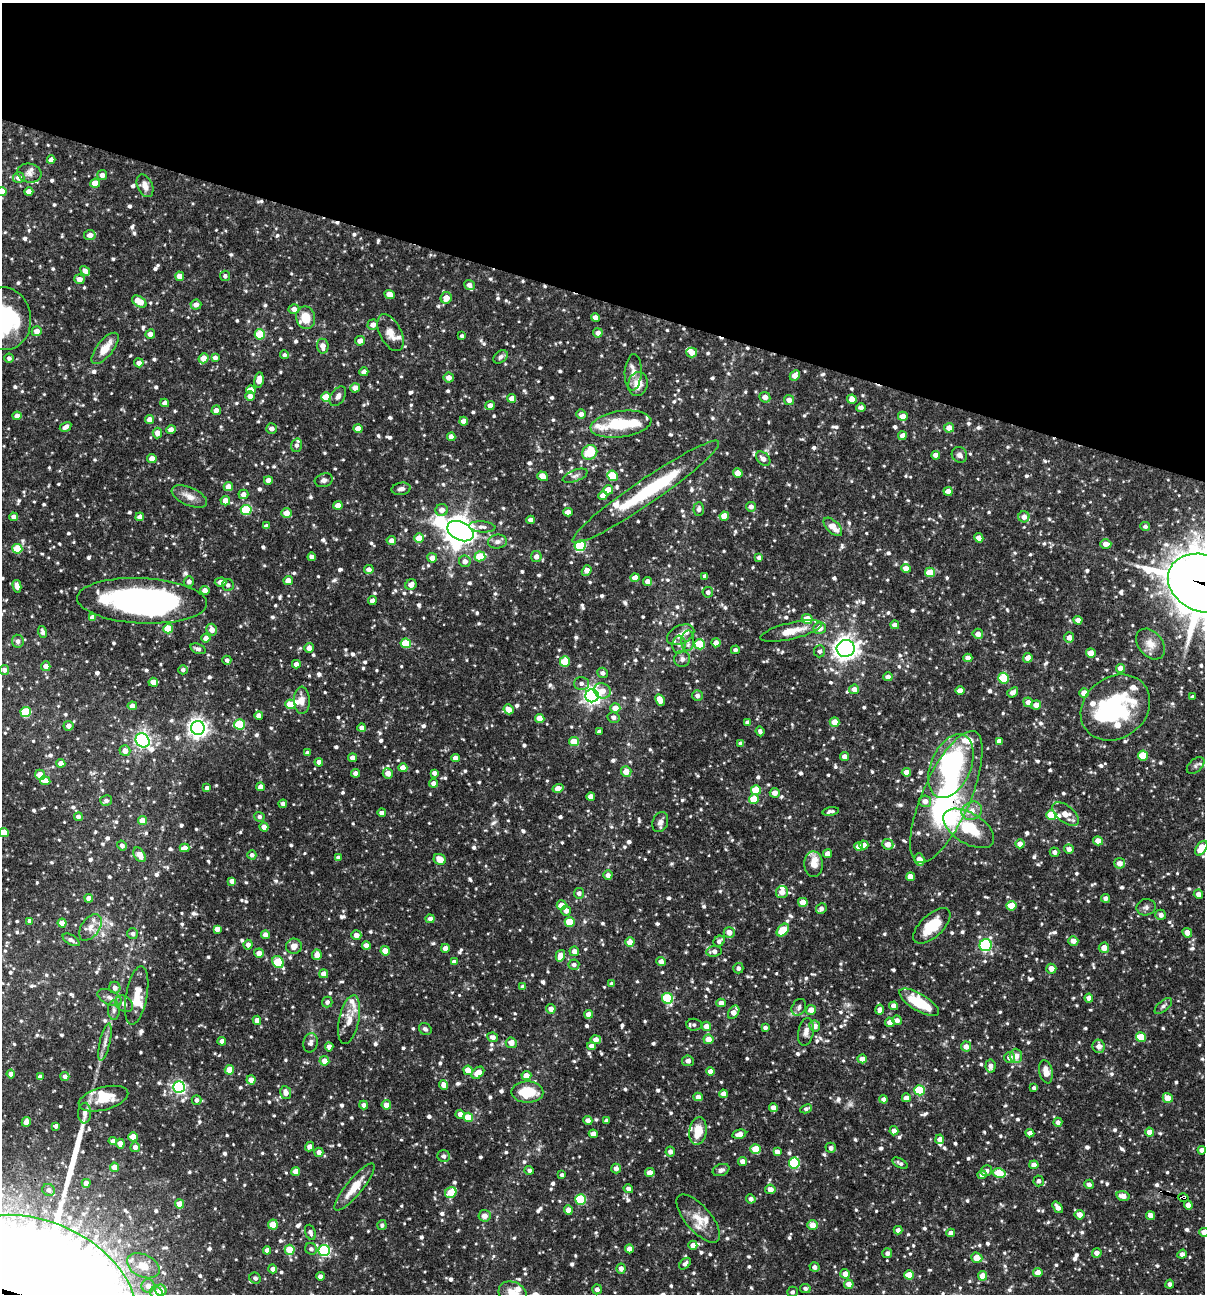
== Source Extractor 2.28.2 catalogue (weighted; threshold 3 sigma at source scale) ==
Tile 2 of 4 x 4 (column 2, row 1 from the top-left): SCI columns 1454-2656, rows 3876-5167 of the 5187 x 5169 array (HDU 1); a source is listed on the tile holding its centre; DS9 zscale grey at full resolution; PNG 1207 x 1296 px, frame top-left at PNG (2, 3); each listed source drawn as its Kron ellipse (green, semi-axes under 4 px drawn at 4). Shown black and unused: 23% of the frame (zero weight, under 3 of 4 exposures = <1% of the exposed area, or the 3 px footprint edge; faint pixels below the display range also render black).
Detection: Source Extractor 2.28.2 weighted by HDU 2 'WHT'; one run over the whole footprint, this tile lists its part. Background 0.0812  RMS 0.0038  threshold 0.0171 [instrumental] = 3 sigma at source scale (4.5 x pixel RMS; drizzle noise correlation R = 1.50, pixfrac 1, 0.05/0.05 arcsec/px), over >= 5 px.
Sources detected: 1195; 1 too faint to see at this stretch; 8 inside a brighter object's white glare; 4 cosmic-ray / hot-pixel residue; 2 long thin detections or spike segments (spike, bleed or trail) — neither listed nor drawn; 37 inside a brighter listed object's ellipse — not listed separately; of the other 1143, all 500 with FLUX_AUTO >= 1.11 (the completeness limit of this list) listed and drawn (643 fainter detections not listed), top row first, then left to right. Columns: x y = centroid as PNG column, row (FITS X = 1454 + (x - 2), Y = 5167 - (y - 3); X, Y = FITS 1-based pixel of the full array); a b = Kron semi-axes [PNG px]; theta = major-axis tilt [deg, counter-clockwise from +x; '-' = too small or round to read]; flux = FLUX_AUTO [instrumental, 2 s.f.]
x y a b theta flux
51 160 4 4 - 2.6
29 173 12 9 -15 2.3
102 175 5 4 - 2.2
19 178 5 5 - 2.9
95 183 5 4 - 5.5
145 186 12 7 -67 3.2
2 191 5 4 - 5.2
29 192 4 4 - 4
90 235 6 5 - 2.8
85 271 5 4 - 2
180 276 4 4 - 4.1
225 276 5 5 - 1.2
79 279 5 5 - 2.8
469 285 5 5 - 1.9
389 294 5 4 - 3.6
446 298 6 5 - 3.7
139 302 8 5 -33 7.2
196 305 5 5 - 2.4
294 309 5 5 - 2.8
5 318 31 26 -81 39
306 318 11 9 -79 7.7
595 318 4 4 - 2.6
373 325 5 5 - 2.7
37 331 5 5 - 2.9
390 333 20 11 -64 4.8
598 333 5 4 - 2.2
150 334 5 4 - 2.2
260 334 5 5 - 17
462 336 4 4 - 1.2
360 341 5 4 - 2.3
323 346 7 5 -84 3.1
105 348 19 8 51 6.3
692 352 5 5 - 3.2
284 355 4 4 - 1.2
500 357 8 5 38 1.3
9 358 4 4 - 1.2
204 358 5 4 - 6
215 358 4 4 - 2
139 363 5 4 - 2.4
364 372 4 4 - 3
633 372 18 8 87 3.4
795 375 5 4 - 3.7
449 378 5 5 - 2.6
259 380 8 5 79 3.4
638 384 12 9 78 5.2
355 388 5 4 - 3.1
251 390 4 4 - 2.8
250 396 5 4 - 2.4
338 396 11 6 57 1.7
326 397 5 5 - 11
765 397 6 5 - 3.1
512 398 4 4 - 2.9
852 399 4 4 - 3.8
789 400 5 5 - 2.3
165 403 4 4 - 1.9
490 405 5 4 - 2.6
861 407 5 4 - 1.3
216 410 5 4 - 2.1
581 414 5 4 - 1.9
17 416 4 4 - 2.6
903 416 5 4 - 3.6
150 419 4 4 - 3.6
464 421 4 4 - 2.9
621 424 30 13 8 14
65 427 6 4 31 2
271 428 5 5 - 1.7
949 428 5 4 - 3
358 429 4 4 - 3.9
171 430 4 4 - 2.6
157 433 5 5 - 3.1
902 436 4 4 - 2.8
451 437 4 4 - 2.5
297 445 7 5 74 1.3
590 452 8 7 - 11
936 455 4 4 - 2.5
959 455 8 7 - 1.6
152 458 5 4 - 3.1
763 459 8 6 -45 2.3
738 473 5 4 - 5.7
543 476 5 4 - 4.3
575 476 13 5 21 1.5
612 476 5 5 - 15
268 480 4 4 - 3
324 480 9 6 18 1.4
228 486 4 4 - 3.1
401 489 9 6 10 1.6
608 490 5 4 - 6.4
948 491 4 4 - 3.3
646 492 89 12 34 29
243 494 5 5 - 2.7
189 496 19 9 -24 3.7
603 496 4 4 - 2.9
225 501 5 4 - 4.2
338 505 4 4 - 3.6
751 507 5 5 - 1.8
699 509 7 5 86 1.3
246 510 5 5 - 22
442 510 6 6 - 2.7
568 512 4 4 - 2.9
286 513 5 5 - 3.7
724 516 5 4 - 6.3
13 517 4 4 - 1.7
140 517 4 4 - 2.2
1024 517 5 5 - 2.7
531 520 4 4 - 2.2
266 526 4 4 - 1.6
482 527 13 5 -4 1.6
833 527 11 6 -43 5
1145 527 5 4 - 1.1
460 531 14 9 -27 440
419 538 5 4 - 6.3
979 538 5 4 - 2.6
391 541 5 4 - 2.7
497 542 9 7 7 1.8
1106 544 5 4 - 2.7
580 546 5 5 - 31
17 549 5 5 - 15
480 556 5 5 - 11
312 557 4 4 - 1.7
536 557 5 5 - 2.5
432 558 5 4 - 2.7
759 558 4 4 - 1.7
465 561 6 5 - 2.2
906 568 5 4 - 2.9
369 569 4 4 - 2.1
587 571 5 4 - 3.1
930 572 5 4 - 9.3
705 576 4 4 - 1.2
635 578 4 4 - 4.1
288 580 5 4 - 3.1
189 581 5 5 - 1.8
648 581 4 4 - 2.7
221 582 6 4 4 1.8
1204 583 37 28 -23 1600
228 585 6 6 - 1.2
411 585 6 5 - 2.7
17 586 6 4 -76 2.6
205 590 4 4 - 2.6
708 592 5 5 - 1.5
142 601 65 22 -3 130
372 601 4 4 - 2.1
92 617 4 4 - 2.4
807 619 5 5 - 6.6
1078 620 4 4 - 2.7
895 625 4 4 - 2.1
820 628 6 5 - 5
168 629 5 4 - 11
212 630 6 5 - 3.3
791 631 31 8 13 7.3
43 632 6 4 -73 1.6
978 634 5 5 - 2.1
681 635 14 9 26 3.8
206 638 4 4 - 2.3
1069 638 5 5 - 2.3
18 641 6 6 - 1.5
688 641 10 6 85 1.8
406 643 5 5 - 15
716 643 4 4 - 2.9
679 644 9 6 88 1.6
700 644 5 5 - 18
1150 644 17 12 -51 4.1
309 648 5 4 - 2.3
846 648 9 8 - 270
198 649 8 5 -22 1.5
735 650 4 4 - 1.4
819 651 6 5 - 1.2
1091 653 5 4 - 5.1
968 658 4 4 - 2.8
1028 658 5 5 - 2.6
682 659 8 8 - 1.6
227 660 4 4 - 1.2
565 662 5 5 - 13
296 664 4 4 - 2.2
46 666 5 4 - 2.5
1121 668 4 4 - 3.2
4 670 5 5 - 1.6
183 670 5 4 - 1.3
602 673 5 5 - 1.5
888 677 4 4 - 2.2
1003 678 5 5 - 17
153 682 4 4 - 3.1
581 683 7 6 - 1.5
854 689 5 5 - 2.7
602 691 9 7 -25 4.2
960 691 5 4 - 2.7
1013 692 6 4 38 2.6
1084 693 4 4 - 4.4
592 696 6 6 - 170
697 696 5 5 - 1.7
1193 697 4 3 - 1.1
302 700 13 8 -89 2.9
660 700 6 4 -63 4.7
1028 702 5 5 - 2.6
290 704 5 5 - 8.2
1036 705 5 4 - 2.8
132 706 4 4 - 3
1115 707 37 30 37 40
615 708 5 5 - 4.5
509 709 5 4 - 4.1
26 712 5 5 - 17
259 715 4 4 - 2.7
613 717 6 5 - 1.8
540 718 5 4 - 6.1
747 722 4 4 - 1.4
835 722 5 4 - 5.5
239 724 5 5 - 20
68 726 5 5 - 2.2
198 728 7 7 - 220
362 728 4 4 - 2.5
760 731 5 4 - 1.2
599 732 4 3 - 1.2
143 740 8 6 -49 120
999 741 4 4 - 2
574 742 5 4 - 8
740 743 4 4 - 1.2
125 751 5 5 - 3.3
307 753 4 4 - 1.8
1143 755 5 5 - 12
845 757 4 4 - 2.4
353 758 4 4 - 2.6
456 758 4 4 - 2.8
319 762 4 4 - 2.2
61 763 4 4 - 3.1
951 766 34 20 66 54
1196 766 10 6 42 1.2
403 768 4 4 - 3.4
626 772 5 5 - 4.5
906 772 4 4 - 2.5
356 773 4 4 - 2.2
388 773 5 5 - 3.3
434 773 4 4 - 1.6
40 775 5 4 - 6
45 781 5 4 - 4.8
433 783 4 4 - 1.8
260 787 4 4 - 2.6
207 788 4 4 - 2
558 788 5 4 - 3.9
756 790 5 5 - 12
775 793 5 5 - 2.9
591 797 4 4 - 2.7
946 797 71 24 66 66
754 799 5 5 - 8.4
106 801 6 5 - 1.3
925 801 6 6 - 2.6
283 804 4 4 - 2.1
831 811 8 4 9 1.3
972 811 10 9 - 3.9
382 813 4 4 - 2.7
1065 814 16 8 -39 5.2
1051 815 5 5 - 9.2
78 817 4 4 - 1.5
259 817 5 5 - 1.2
142 821 4 4 - 5.1
660 822 10 7 70 1.9
264 827 4 4 - 2.9
969 828 28 15 -31 18
4 832 5 4 - 7.2
1098 841 5 4 - 3.3
888 844 5 5 - 3.5
1020 844 4 4 - 2.9
122 845 5 4 - 1.6
864 845 4 4 - 2.6
859 846 4 4 - 2.9
185 848 5 4 - 2.8
1201 848 8 5 57 7.7
1069 849 5 4 - 1.8
1054 852 5 4 - 1.6
828 854 4 4 - 3.5
140 855 8 5 -57 4.1
252 855 4 4 - 1.4
338 857 4 4 - 1.4
440 859 6 5 - 4.5
919 859 6 5 - 3.1
1120 863 5 5 - 2.8
814 864 13 9 -87 3.5
608 875 5 4 - 1.6
911 877 4 4 - 4.1
232 881 4 4 - 2.4
782 892 6 6 - 3.4
579 893 5 5 - 1.5
1198 894 5 4 - 2.3
89 898 4 4 - 2.6
1105 898 4 4 - 1.6
803 902 5 4 - 4.2
561 905 5 4 - 3.6
1011 906 5 5 - 8
1146 907 9 8 - 1.4
821 909 6 5 - 1.6
566 911 5 4 - 2.3
1161 915 5 5 - 2.1
430 919 4 4 - 2
30 921 4 4 - 2.2
570 922 5 5 - 11
62 923 4 4 - 3.6
932 926 23 11 43 11
90 927 15 9 56 3.2
217 929 4 4 - 2.6
783 930 7 5 45 11
729 932 5 5 - 3
1187 933 5 4 - 3.5
133 934 5 5 - 1.1
265 935 4 4 - 2.6
356 935 5 5 - 2.7
71 940 9 5 -30 1.4
719 941 6 5 - 1.5
1073 941 5 4 - 2.7
630 942 4 4 - 4.3
248 945 5 4 - 2.5
366 945 4 4 - 2.4
986 945 6 6 - 51
294 946 8 7 - 3
445 948 4 4 - 2.9
1104 948 5 5 - 3.5
385 951 4 4 - 5.2
574 951 5 5 - 2.5
714 951 8 5 6 2.1
259 953 5 4 - 3
317 955 5 5 - 3
560 956 6 4 75 4.1
661 961 4 4 - 2.5
278 962 6 5 - 18
454 962 4 4 - 1.5
574 965 5 5 - 1.3
738 968 5 5 - 1.4
1051 969 5 5 - 2.9
324 974 4 4 - 3.3
612 984 4 4 - 1.6
523 987 4 4 - 1.7
115 988 6 5 - 2.1
137 995 30 10 80 6.1
110 998 13 7 -25 2.4
668 998 5 5 - 25
1089 998 4 4 - 2.8
327 1002 5 5 - 1.1
919 1002 22 8 -31 15
721 1003 4 4 - 2.7
124 1004 9 7 -38 1.8
894 1006 4 4 - 2.5
1163 1006 10 5 40 1.2
799 1007 9 6 61 1.6
551 1009 4 4 - 2.5
114 1010 10 6 89 1.5
811 1010 5 5 - 3.6
880 1010 5 4 - 2
734 1012 7 5 58 3.3
589 1014 4 4 - 3
257 1020 4 4 - 2.4
349 1020 25 10 77 5.5
897 1020 5 4 - 1.7
890 1022 5 4 - 2.4
694 1025 7 6 - 1.2
706 1026 4 4 - 3.2
815 1026 5 5 - 2.8
765 1027 4 4 - 1.5
425 1029 7 5 -37 1.1
806 1032 14 7 80 2.5
493 1037 5 5 - 1.9
1141 1037 5 4 - 11
708 1039 5 5 - 4.7
596 1040 5 4 - 2.9
222 1041 4 4 - 2.5
105 1042 19 5 77 2.2
310 1043 10 7 77 1.7
511 1043 6 5 - 3.1
591 1046 4 4 - 2.5
966 1046 5 5 - 2.7
1099 1046 6 6 - 2.6
329 1047 4 4 - 2.5
1016 1056 7 6 - 3.9
1010 1057 5 5 - 2.6
862 1059 4 4 - 3.9
324 1061 5 4 - 3.8
688 1061 6 5 - 1.9
991 1066 6 5 - 2.2
229 1070 4 4 - 5.9
468 1070 4 4 - 6.3
710 1071 4 4 - 2.9
1046 1072 12 6 -78 3.8
478 1073 7 5 41 4.8
11 1074 4 4 - 2.9
65 1076 4 4 - 1.8
526 1076 5 4 - 3.2
40 1077 4 4 - 1.8
251 1080 4 4 - 3.3
444 1085 5 4 - 2.9
179 1087 6 6 - 85
1034 1088 4 3 - 1.2
919 1090 5 5 - 20
527 1092 16 10 -1 13
286 1093 6 5 - 3
724 1094 4 4 - 2.5
698 1097 4 4 - 2.9
906 1098 4 4 - 3.3
1168 1098 5 4 - 5.2
103 1099 25 11 15 9.4
883 1099 4 4 - 1.7
196 1100 5 5 - 1.6
364 1105 4 4 - 1.7
386 1105 5 4 - 3.3
773 1108 4 4 - 2.7
806 1109 6 4 26 1.1
84 1113 10 6 86 1.9
460 1114 5 4 - 2.6
468 1117 5 4 - 9.5
588 1120 4 4 - 2.6
606 1121 4 4 - 1.5
26 1122 5 4 - 3.8
1058 1122 4 4 - 1.6
56 1126 4 4 - 1.5
698 1131 14 8 81 7.4
894 1131 4 4 - 2.6
1149 1132 4 4 - 3.6
1030 1133 4 4 - 2
593 1134 4 4 - 2.5
739 1134 7 4 12 2.4
133 1137 4 4 - 6.2
940 1139 5 4 - 2.4
113 1141 4 4 - 1.6
120 1144 5 4 - 3.2
135 1147 5 5 - 2.2
310 1147 5 4 - 2.5
831 1148 5 5 - 1.7
755 1149 5 5 - 9.3
1202 1150 4 4 - 2.2
319 1152 5 4 - 2.4
670 1152 5 5 - 1.8
777 1152 4 4 - 2.5
444 1156 6 6 - 1.2
743 1161 5 4 - 2.5
794 1163 5 5 - 25
900 1163 8 4 -30 1.1
1034 1165 4 4 - 2.8
115 1167 4 4 - 4.3
616 1168 5 4 - 2.1
529 1170 4 4 - 1.2
721 1170 8 6 21 1.4
987 1171 5 5 - 1.3
296 1172 4 4 - 5.3
650 1173 4 4 - 2.7
999 1173 6 5 - 13
562 1175 4 4 - 1.1
982 1175 4 4 - 2.5
1039 1181 5 5 - 1.2
86 1183 4 4 - 3
1089 1184 5 4 - 1.5
355 1187 29 8 50 7.6
628 1189 5 4 - 1.7
770 1189 5 5 - 2.9
49 1190 6 6 - 1.7
451 1192 6 5 - 8.2
1123 1196 7 5 -14 3
1183 1197 5 4 - 1.5
580 1199 5 5 - 28
751 1199 5 4 - 1.7
179 1204 4 4 - 5.9
1188 1205 4 4 - 3
1057 1207 6 4 -53 2.6
568 1210 4 4 - 4
1080 1215 5 4 - 3.3
1151 1215 4 4 - 3
484 1216 6 6 - 2.4
698 1219 30 12 -49 7.1
273 1225 5 5 - 7.1
382 1225 5 4 - 1.1
812 1225 5 5 - 4.1
898 1230 4 4 - 1.5
310 1232 8 5 -70 1.3
1204 1232 5 4 - 3.8
951 1233 4 4 - 2.5
693 1245 4 4 - 2.6
311 1249 6 5 - 1.1
629 1249 4 4 - 2.6
267 1250 4 4 - 2.6
290 1250 5 5 - 10
324 1250 5 5 - 56
887 1253 5 5 - 1.6
1097 1253 5 4 - 2.5
1182 1254 5 4 - 1.9
977 1258 6 5 - 5.4
685 1264 7 4 44 1.4
143 1266 17 11 -26 6.3
815 1267 5 4 - 1.7
273 1269 4 4 - 2.5
621 1269 5 4 - 2.1
1038 1273 5 4 - 3.4
845 1274 5 5 - 2.8
909 1275 5 4 - 7.2
320 1276 4 4 - 1.9
982 1276 4 4 - 4.7
255 1278 6 5 - 1.1
849 1284 5 4 - 2.8
1170 1284 4 4 - 1.3
148 1286 6 6 - 1.9
805 1288 5 4 - 1.2
597 1289 5 5 - 1.7
161 1290 6 5 - 4.1
792 1292 5 5 - 1.2
156 1293 6 6 - 4
39 1294 104 72 -26 14000
513 1294 15 11 -28 7.2
Overlapping masked pixels (flux is a lower limit): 9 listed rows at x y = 646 492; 1204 583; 142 601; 1115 707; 951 766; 946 797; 719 941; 1183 1197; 39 1294
Isophote crosses this tile's border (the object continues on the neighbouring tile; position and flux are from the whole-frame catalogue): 11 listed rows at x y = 2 191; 5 318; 1204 583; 142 601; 4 832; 1201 848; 1204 1232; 792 1292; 156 1293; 39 1294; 513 1294